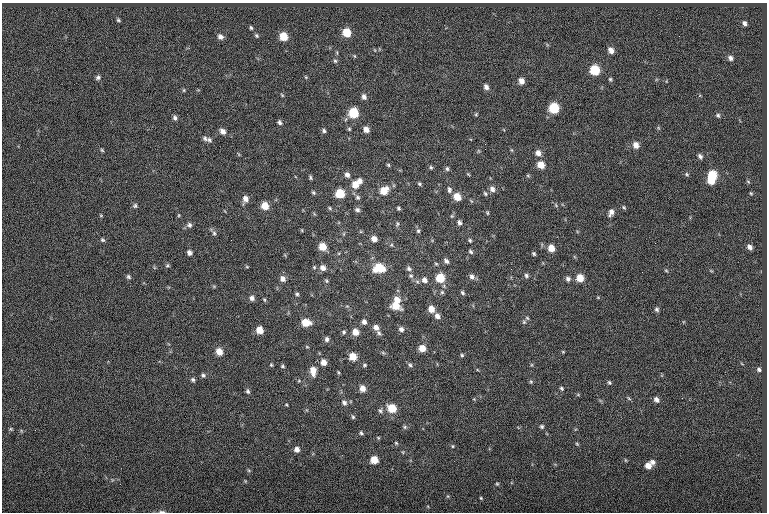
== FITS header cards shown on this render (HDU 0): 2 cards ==
NAXIS1  =                  765
NAXIS2  =                  510

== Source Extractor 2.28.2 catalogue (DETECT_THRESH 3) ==
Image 765 x 510 px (HDU 0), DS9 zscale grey, 1 PNG px = 1 image px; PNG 769 x 514 px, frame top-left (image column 1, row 510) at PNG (2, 3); no overlay
Background -0.0188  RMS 6.7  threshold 20.2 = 3 sigma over >= 5 px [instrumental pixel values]
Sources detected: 176; all 176 listed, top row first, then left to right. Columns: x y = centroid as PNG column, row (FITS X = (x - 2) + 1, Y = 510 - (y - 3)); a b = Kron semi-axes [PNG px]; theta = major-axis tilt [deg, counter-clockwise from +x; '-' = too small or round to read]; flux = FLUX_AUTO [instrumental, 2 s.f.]
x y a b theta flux
118 20 4 3 - 570
744 23 5 4 - 1300
251 28 5 4 - 630
346 33 7 7 - 9000
256 36 5 5 - 670
283 36 7 6 - 7800
220 37 7 7 - 1700
611 50 7 5 -54 2600
354 56 5 3 - 450
730 58 6 5 - 1400
335 61 5 5 - 760
595 70 7 6 - 16000
98 77 6 5 - 1000
306 77 5 5 - 450
610 79 6 4 -63 640
521 81 6 5 - 2700
486 87 7 5 -61 1600
184 90 5 4 - 530
282 95 6 3 -46 490
364 97 7 6 - 1600
554 108 7 6 - 20000
354 113 7 7 - 15000
476 114 5 4 - 510
718 115 6 5 - 850
175 118 6 5 - 1200
280 122 6 5 - 1100
349 129 4 4 - 560
366 129 6 5 - 2700
223 131 7 6 - 2100
324 131 5 5 - 860
205 138 7 6 - 1200
209 140 8 6 -30 1200
485 144 2 2 - 230
636 145 7 6 - 3200
485 149 2 2 - 560
102 150 5 4 - 560
512 150 6 3 -70 530
538 153 7 6 - 2600
700 156 6 5 - 1200
388 165 5 4 - 590
541 165 7 6 - 5400
431 167 5 4 - 650
447 169 7 5 -89 860
468 174 5 4 - 440
687 174 6 5 - 600
347 175 7 6 - 1600
712 175 7 7 - 14000
528 176 6 4 -1 550
310 177 5 4 - 650
360 181 7 5 -78 1800
711 181 6 5 - 6100
748 181 5 3 - 460
419 184 5 4 - 680
355 185 8 7 - 5000
492 189 7 6 - 2100
449 190 9 6 -81 1400
384 191 8 7 - 6800
313 193 5 5 - 670
340 193 6 6 - 13000
751 193 4 3 - 460
485 194 6 4 -62 680
358 197 6 5 - 970
457 197 7 6 - 6100
245 199 8 6 74 2600
556 205 7 4 -54 610
135 206 7 6 - 920
265 206 7 6 - 6200
624 207 6 4 -46 580
330 208 5 4 - 590
398 208 4 3 - 710
357 210 7 5 -17 1200
611 212 8 5 64 2200
487 213 6 4 -70 540
101 215 6 4 0 420
459 222 6 5 - 1200
397 224 7 4 82 690
189 225 7 6 - 1300
302 230 5 3 - 350
418 231 6 5 - 820
214 233 6 5 - 970
374 239 6 6 - 2900
103 240 6 5 - 760
470 240 4 4 - 650
322 247 7 6 - 6800
750 247 6 5 - 1700
551 248 6 6 - 5000
189 252 5 5 - 1700
471 252 6 4 -45 860
534 254 4 4 - 690
446 261 6 5 - 1400
167 265 6 5 - 660
247 267 5 3 - 400
314 267 5 4 - 540
323 268 7 6 - 2400
379 268 10 8 0 13000
409 268 8 6 -45 1200
666 270 5 3 - 490
526 275 5 5 - 990
411 276 7 6 - 1200
128 277 6 5 - 880
472 277 8 6 -66 1700
283 278 6 5 - 2700
440 278 7 6 - 12000
580 278 6 6 - 6700
568 279 6 6 - 1400
424 280 8 7 - 2200
326 281 6 4 -56 650
442 292 5 5 - 710
462 293 6 5 - 780
297 294 5 5 - 700
598 297 4 4 - 420
252 298 6 5 - 1700
264 300 5 4 - 500
397 300 8 7 - 3600
396 306 10 7 -23 6800
431 309 7 6 - 4300
657 309 6 5 - 990
437 316 7 6 - 2200
527 318 6 5 - 610
364 322 6 5 - 1700
524 322 6 6 - 730
306 323 8 6 -11 8000
376 327 7 6 - 2500
401 329 6 6 - 1600
260 330 6 6 - 5800
344 332 6 5 - 850
355 332 7 6 - 4200
379 333 8 5 -40 1100
327 339 7 6 - 1200
307 347 5 3 - 410
422 348 6 6 - 5200
219 351 7 6 - 4700
563 352 4 4 - 430
383 353 6 4 -43 600
462 355 4 4 - 660
353 356 6 6 - 6600
323 362 7 6 - 3000
271 365 5 4 - 550
364 365 5 4 - 600
410 365 6 5 - 930
282 366 5 4 - 630
759 369 5 4 - 960
313 371 9 6 -81 4800
338 372 5 3 - 470
203 375 6 5 - 930
193 380 5 5 - 920
299 381 5 3 - 490
531 382 6 4 70 660
609 382 5 4 - 730
362 388 7 6 - 3500
561 388 5 4 - 700
248 391 7 5 -68 940
578 395 6 3 -19 450
629 398 6 4 -44 540
656 400 6 5 - 1800
344 403 8 6 -50 1500
286 405 4 3 - 390
392 408 7 7 - 9600
380 411 7 6 - 960
353 417 6 5 - 690
542 426 5 5 - 840
405 427 6 5 - 800
11 429 5 4 - 540
361 433 6 4 -35 750
396 443 6 3 -45 510
577 444 6 3 -45 500
452 446 5 4 - 490
297 449 6 6 - 2200
374 460 6 6 - 6700
625 460 6 3 -71 440
653 462 7 5 -44 1700
648 466 7 6 - 3800
248 470 6 4 -70 550
497 484 4 4 - 520
481 498 4 3 - 480
162 512 8 3 0 850
At the frame edge (FLAGS 8, measured only in part): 1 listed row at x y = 162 512